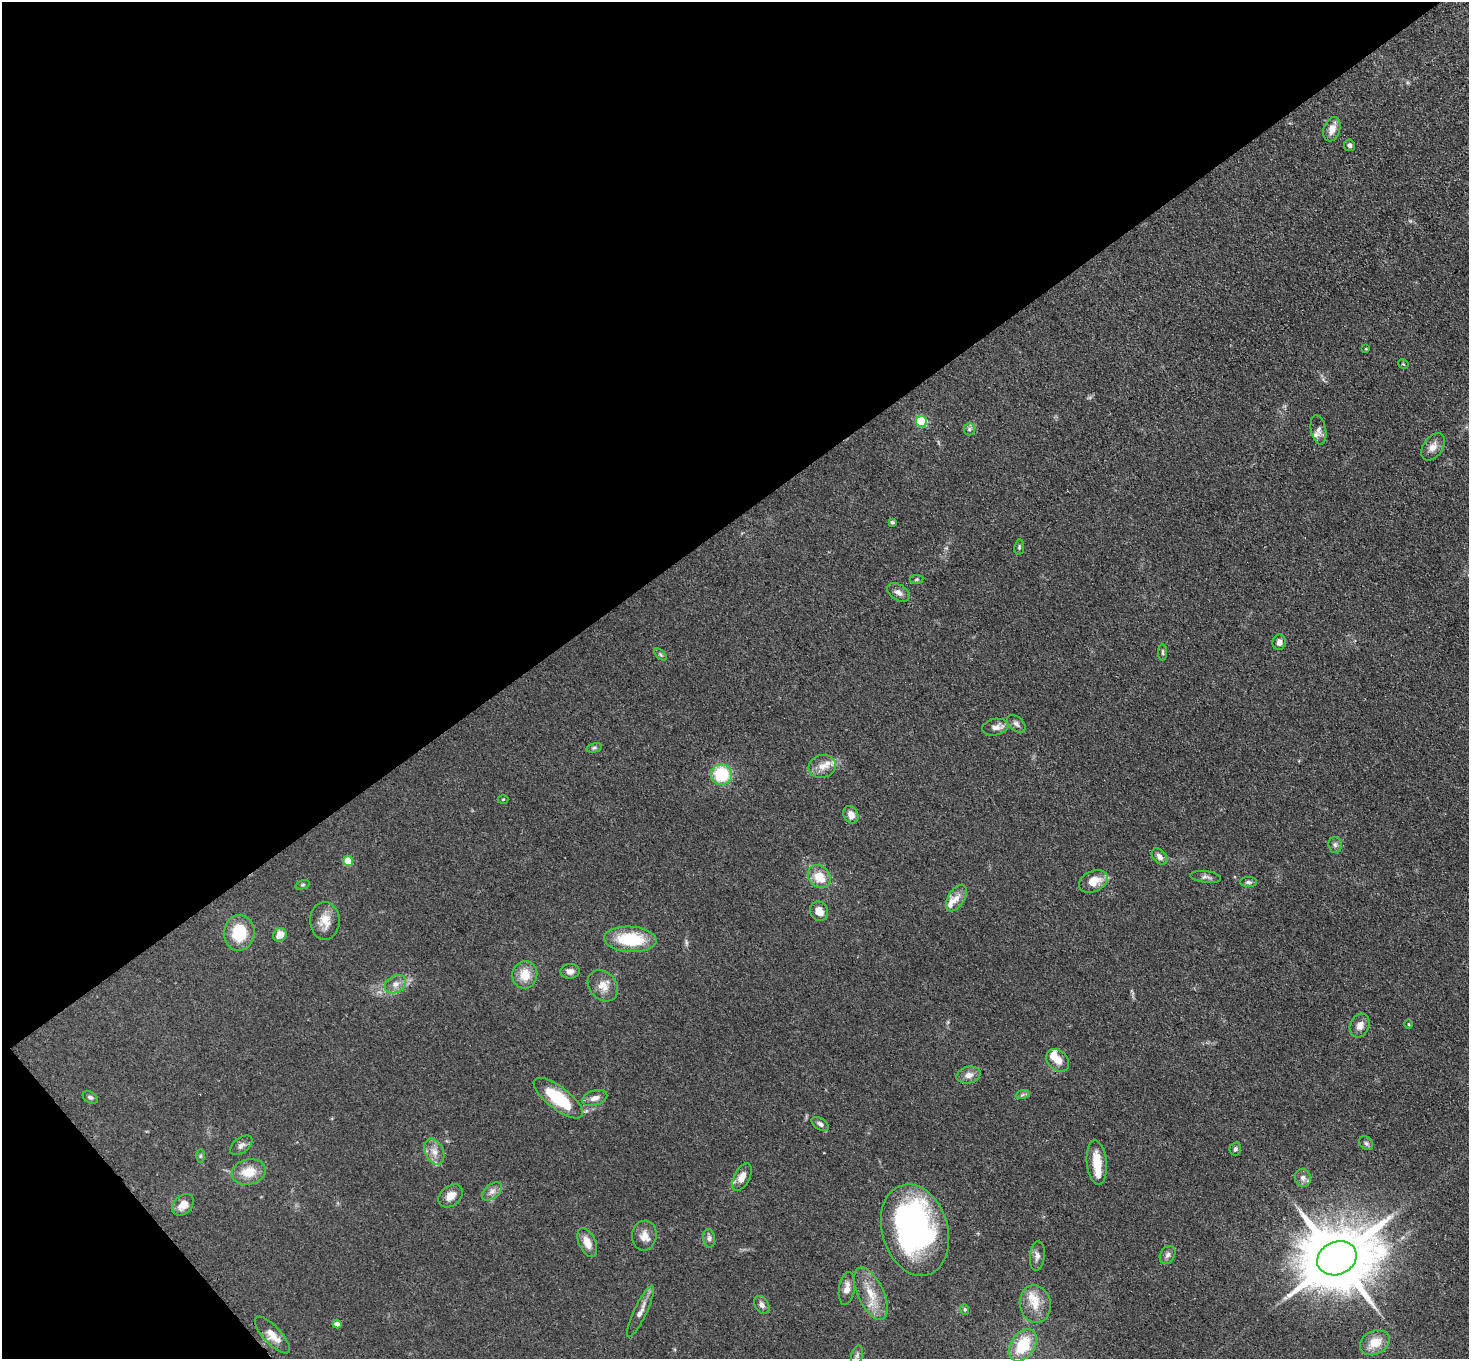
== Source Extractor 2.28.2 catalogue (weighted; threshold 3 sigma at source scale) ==
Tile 5 of 4 x 4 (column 1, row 2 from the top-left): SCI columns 81-1547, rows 3074-4430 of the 6030 x 6006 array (HDU 1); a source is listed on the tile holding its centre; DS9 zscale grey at full resolution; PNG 1471 x 1361 px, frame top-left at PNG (2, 2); each listed source drawn as its Kron ellipse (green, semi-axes under 4 px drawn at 4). Shown black and unused: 40% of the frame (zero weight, under 3 of 4 exposures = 7% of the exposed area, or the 3 px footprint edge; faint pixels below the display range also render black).
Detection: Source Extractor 2.28.2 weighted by HDU 2 'WHT'; one run over the whole footprint, this tile lists its part. Background 0.102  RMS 0.0072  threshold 0.0324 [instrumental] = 3 sigma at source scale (4.5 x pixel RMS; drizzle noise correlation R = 1.50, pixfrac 1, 0.05/0.05 arcsec/px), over >= 5 px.
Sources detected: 87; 1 inside a brighter object's white glare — neither listed nor drawn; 7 inside a brighter listed object's ellipse — not listed separately; the other 79 listed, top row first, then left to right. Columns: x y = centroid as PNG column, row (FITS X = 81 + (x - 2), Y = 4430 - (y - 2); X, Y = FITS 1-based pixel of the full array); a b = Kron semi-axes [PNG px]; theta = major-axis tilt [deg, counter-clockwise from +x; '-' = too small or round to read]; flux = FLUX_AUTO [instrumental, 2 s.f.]
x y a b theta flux
1332 129 12 8 72 6.6
1349 145 6 5 - 2.1
1366 349 3 3 - 0.62
1403 364 5 3 - 0.65
922 422 5 5 - 55
969 429 6 5 - 1.5
1318 430 15 7 -79 3.1
1433 447 15 9 55 5.6
892 522 4 3 - 1.3
1019 547 7 5 82 1.2
917 579 7 4 8 1
898 592 12 7 -31 3.8
1279 642 8 6 77 3.4
1163 653 8 4 -90 1.3
660 655 7 4 -45 1.2
1016 724 11 7 -40 2.4
995 727 13 8 11 4.5
594 748 8 4 13 1.3
822 766 14 11 16 6.8
721 774 10 10 - 35
503 799 5 3 - 0.68
851 815 9 7 -62 5
1335 845 8 6 -87 1.9
1160 857 9 6 -47 3.5
348 861 5 5 - 24
819 876 12 10 -47 14
1206 877 15 6 -7 2.6
1093 881 15 10 26 11
1248 882 8 5 0 1.6
303 885 7 4 19 1.1
956 898 15 8 58 5.8
819 911 10 9 - 7.3
325 921 19 15 -88 10
239 933 18 15 87 26
280 935 7 6 - 7.8
630 939 26 13 -3 34
570 971 9 7 2 3.5
525 975 13 12 - 12
395 984 11 8 29 4.9
603 986 17 13 -48 8
1409 1024 4 3 - 0.66
1360 1026 12 9 63 4.7
1058 1060 13 9 -45 7.1
969 1075 12 8 15 5
1022 1095 7 4 19 1.5
90 1097 8 5 -30 1.8
558 1098 29 11 -37 36
595 1098 13 7 17 4.5
820 1124 9 5 -34 2.4
1366 1143 8 5 -44 1.4
241 1145 13 7 38 3.2
1235 1149 6 6 - 1.5
434 1152 13 9 -64 6.1
200 1156 6 4 89 0.94
1097 1163 22 10 -84 15
249 1172 17 12 12 14
742 1177 15 8 63 6.5
1303 1178 9 8 - 3.7
492 1191 11 7 37 3.8
451 1196 14 9 40 6.7
183 1205 12 9 45 7.3
915 1230 47 33 -74 190
644 1236 15 12 82 7.1
709 1238 9 6 -83 2.2
587 1242 15 8 -66 8.1
1168 1255 9 7 58 2.5
1037 1256 15 7 84 3.9
1337 1258 20 16 25 7000
847 1288 16 7 81 5.6
871 1294 28 13 -65 16
1035 1304 19 15 -78 12
762 1305 9 6 -57 3.1
965 1309 5 4 - 0.95
640 1311 28 6 65 5.8
337 1324 4 4 - 4.1
272 1335 24 9 -47 9.3
1375 1343 15 11 26 12
1023 1345 18 12 56 29
857 1355 10 5 74 2.1